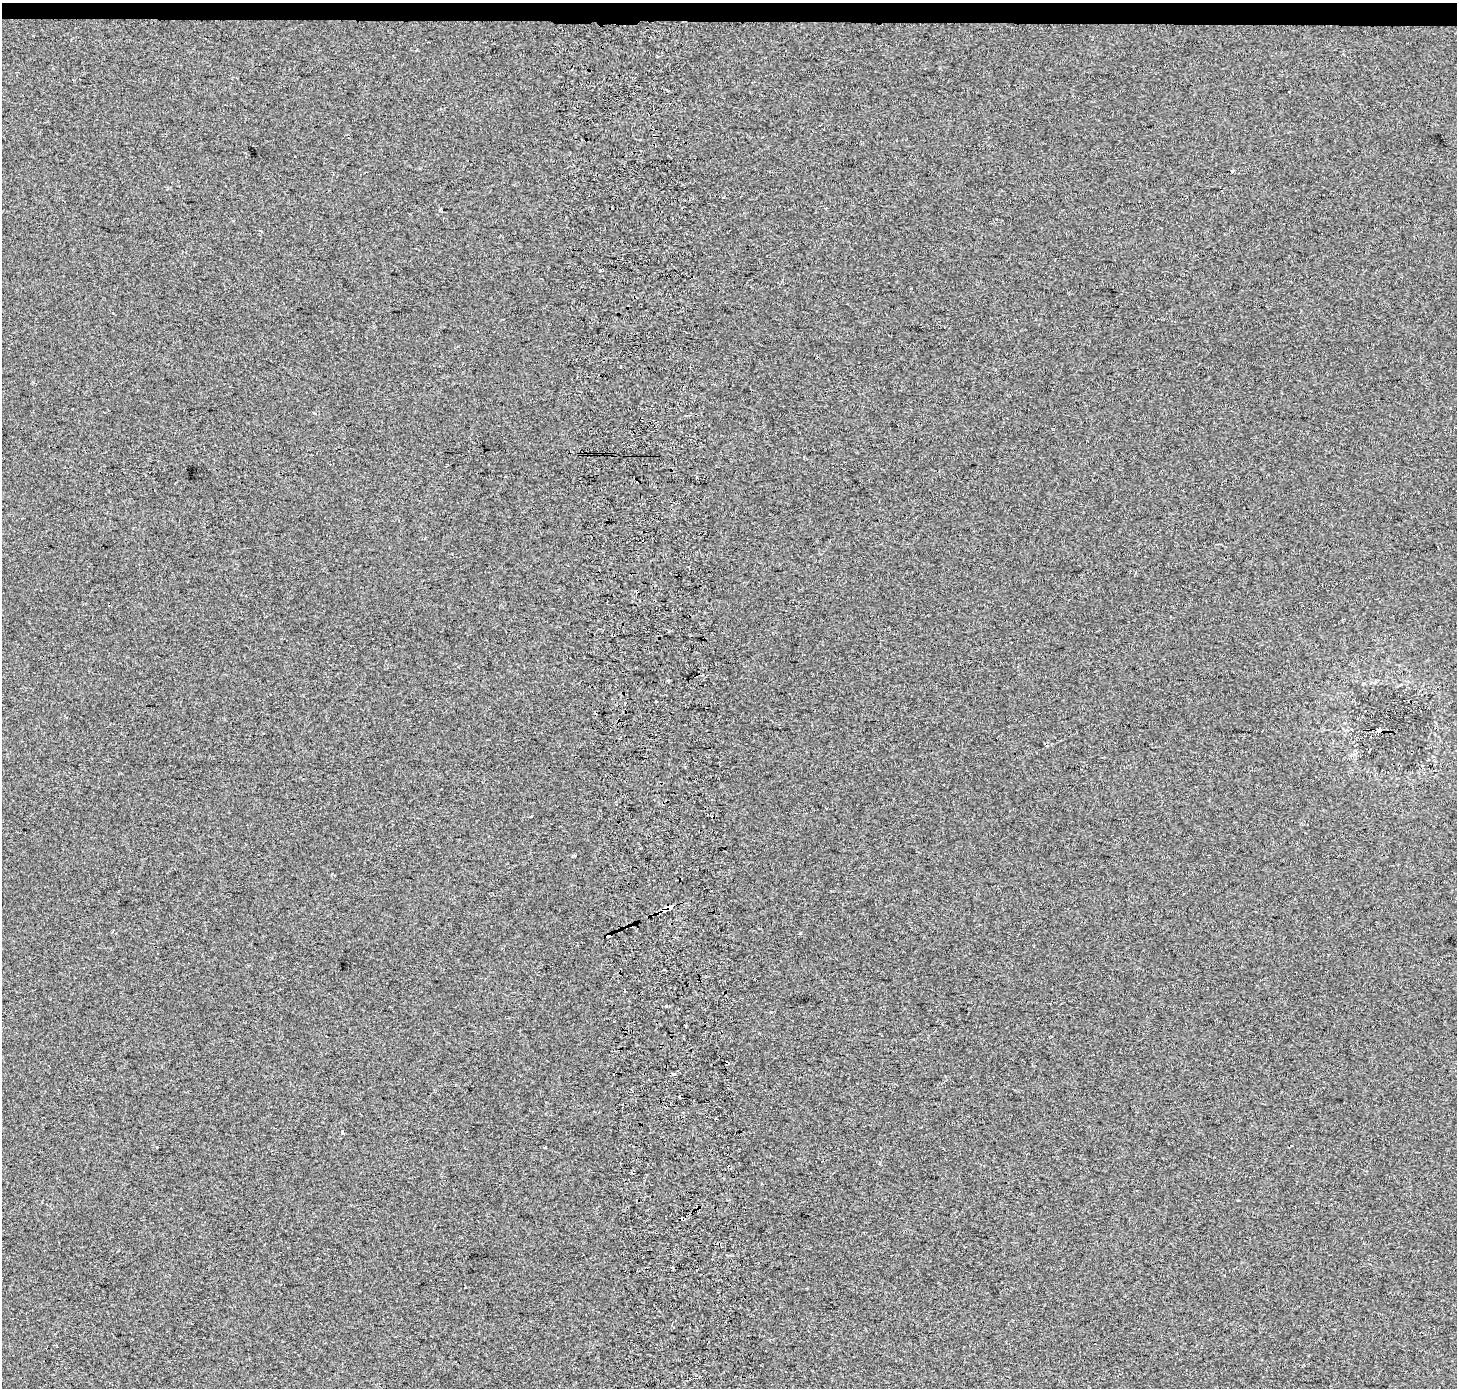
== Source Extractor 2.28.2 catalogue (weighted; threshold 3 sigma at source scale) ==
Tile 2 of 3 x 3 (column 2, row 1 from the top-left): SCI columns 1528-2982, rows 2774-4159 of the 4510 x 4167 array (HDU 1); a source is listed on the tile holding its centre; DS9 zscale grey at full resolution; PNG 1459 x 1390 px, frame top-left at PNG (2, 3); no overlay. Shown black and unused: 1% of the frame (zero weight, under 2 of 3 exposures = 2% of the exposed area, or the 3 px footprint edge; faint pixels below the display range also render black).
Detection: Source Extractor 2.28.2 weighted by HDU 2 'WHT'; one run over the whole footprint, this tile lists its part. Background 0.00625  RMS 0.0067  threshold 0.0303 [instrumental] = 3 sigma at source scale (4.5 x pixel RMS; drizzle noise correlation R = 1.50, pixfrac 1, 0.0396/0.0396 arcsec/px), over >= 5 px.
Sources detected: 24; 8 cosmic-ray / hot-pixel residue — not listed; the other 16 listed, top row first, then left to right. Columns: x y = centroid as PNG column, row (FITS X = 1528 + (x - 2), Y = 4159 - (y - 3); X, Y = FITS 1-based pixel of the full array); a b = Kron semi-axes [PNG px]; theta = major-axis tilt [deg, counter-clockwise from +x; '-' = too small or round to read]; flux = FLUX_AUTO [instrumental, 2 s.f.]
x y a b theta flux
654 136 4 3 - 3.7
723 197 3 2 - 0.51
600 270 3 2 - 0.97
621 367 3 3 - 2
697 477 3 2 - 1.6
637 591 4 3 - 3.3
1380 730 5 4 - 3.3
531 817 3 2 - 0.58
669 908 4 3 - 20
664 910 4 3 - 29
800 933 3 3 - 1.9
608 935 4 4 - 7.4
674 1074 4 3 - 4.4
680 1096 3 3 - 4.4
342 1132 3 3 - 7.3
545 1147 3 3 - 3.3
Overlapping masked pixels (flux is a lower limit): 6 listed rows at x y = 654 136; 637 591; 1380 730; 669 908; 664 910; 608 935
Unlisted compact peaks at least as high as the median listed source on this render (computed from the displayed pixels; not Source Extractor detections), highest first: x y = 666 1006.